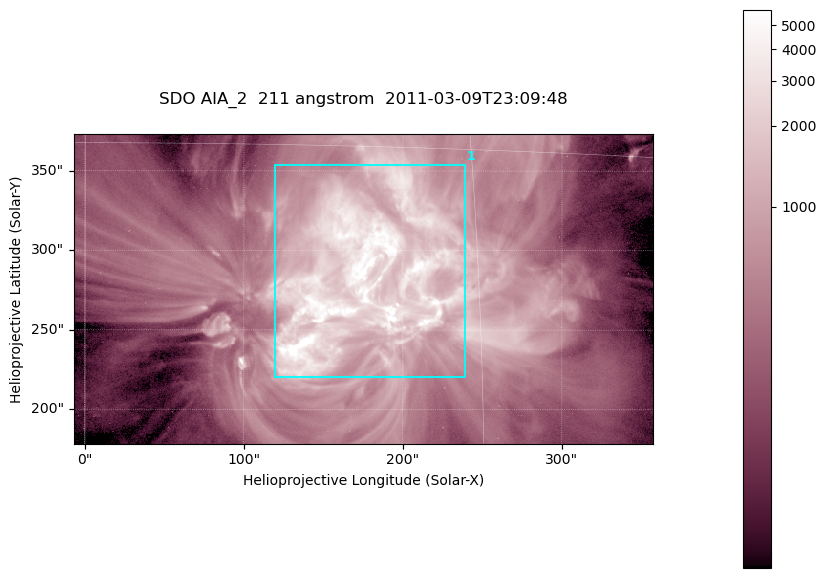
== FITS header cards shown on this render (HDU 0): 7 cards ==
TELESCOP= 'SDO     '           /
INSTRUME= 'AIA_2   '           /
WAVELNTH=                  211 /
WAVEUNIT= 'angstrom'           /
DATE-OBS= '2011-03-09T23:09:48.62' /
CTYPE1  = 'HPLN-TAN'           /
CTYPE2  = 'HPLT-TAN'           /

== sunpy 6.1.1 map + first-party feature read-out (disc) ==
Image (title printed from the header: SDO AIA_2  211 angstrom  2011-03-09T23:09:48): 606 x 324 px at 0.601 arcsec/px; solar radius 967 arcsec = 1609 px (partial field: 2.4% of the solar disc is inside the frame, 100% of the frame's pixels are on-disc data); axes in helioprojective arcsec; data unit not stated in the header (colour bar unlabelled)
Pointing: header CRPIX1/2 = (2040.79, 2040.71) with CRVAL1/2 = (0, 0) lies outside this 606 x 324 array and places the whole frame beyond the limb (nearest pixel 1.39 R_sun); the SolarSoft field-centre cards XCEN/YCEN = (175.1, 275.8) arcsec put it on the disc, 1859 arcsec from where CRPIX/CRVAL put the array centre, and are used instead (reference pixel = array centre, CRVAL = XCEN/YCEN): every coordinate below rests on XCEN/YCEN
Orientation: roll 0.0564 deg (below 1 deg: not rotated)
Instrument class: DISC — disc imager (sunpy class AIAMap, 211 A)
Bright regions (active regions / flare kernels): reference = the on-disc median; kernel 5 px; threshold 5 sigma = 1836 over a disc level ~469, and >= 1.15x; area >= 196 px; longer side >= 4 px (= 2.4 arcsec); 1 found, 1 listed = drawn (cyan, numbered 1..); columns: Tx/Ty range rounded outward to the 2 arcsec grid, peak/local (2 s.f.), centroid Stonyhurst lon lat
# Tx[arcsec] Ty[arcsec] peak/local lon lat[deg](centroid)
1 120..240 220..354 18 +10 +10